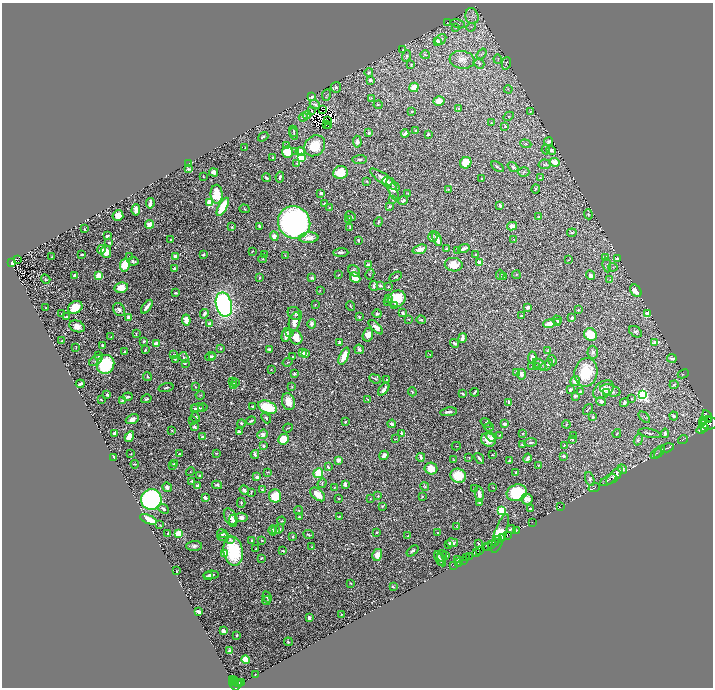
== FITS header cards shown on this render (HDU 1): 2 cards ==
NAXIS1  =                 1421
NAXIS2  =                 1371

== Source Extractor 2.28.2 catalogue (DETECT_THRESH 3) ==
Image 1421 x 1371 px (HDU 1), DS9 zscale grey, zoomed out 1/2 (1 PNG px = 2 x 2 image px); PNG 715 x 690 px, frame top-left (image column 1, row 1370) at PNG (2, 3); each listed source drawn as its Kron ellipse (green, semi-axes under 4 px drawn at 4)
Background 0.332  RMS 0.0066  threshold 0.0199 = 3 sigma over >= 5 px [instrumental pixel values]
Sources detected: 897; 86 cannot appear on this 1/2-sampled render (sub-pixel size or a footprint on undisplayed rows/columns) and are neither listed nor drawn; of the other 811, the 500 brightest by FLUX_AUTO listed and drawn (311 fainter detections omitted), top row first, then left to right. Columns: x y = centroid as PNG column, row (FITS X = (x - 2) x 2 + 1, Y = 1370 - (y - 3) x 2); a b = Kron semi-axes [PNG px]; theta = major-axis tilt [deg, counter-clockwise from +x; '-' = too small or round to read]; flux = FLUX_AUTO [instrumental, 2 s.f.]
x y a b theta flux
472 16 8 6 -74 6
447 23 3 2 - 1
458 24 7 3 -13 2.4
471 27 5 3 - 1.6
456 28 3 3 - 1.3
441 40 6 4 49 4.1
438 41 4 4 - 4.6
403 49 4 2 - 1.4
481 54 6 3 53 1.6
425 55 5 3 - 1.6
407 56 6 3 72 2.5
498 59 5 2 - 1.2
462 60 12 9 -8 8.8
479 63 5 4 - 2.5
506 63 6 3 77 1.7
411 65 4 2 - 1.1
369 72 4 3 - 3.4
370 80 3 3 - 10
336 87 5 5 - 3
414 87 5 4 - 16
508 89 4 2 - 1.1
326 95 6 3 79 2.1
312 97 3 2 - 4.5
371 98 4 3 - 1
439 101 5 4 - 12
315 104 5 2 - 2.9
378 105 4 3 - 1.3
323 109 2 1 - 2.5
459 109 3 2 - 2.2
312 111 4 1 - 1.1
412 111 2 2 - 1.6
530 111 4 3 - 1.7
307 115 4 3 - 1.7
509 116 5 3 - 1.4
303 117 4 3 - 4.9
327 121 2 1 - 1.4
491 123 3 2 - 1.4
326 124 2 2 - 3.1
328 126 2 1 - 2.4
505 126 4 4 - 2.2
416 130 3 3 - 1.4
293 131 6 3 -68 1.5
369 133 2 2 - 8.3
405 133 4 2 - 4.3
294 134 6 3 -76 2
428 134 3 2 - 2.1
263 137 6 2 38 2.6
357 142 6 4 -87 4.2
549 142 4 4 - 3.9
526 144 5 3 - 1.9
287 146 3 3 - 1.2
315 146 11 9 46 41
245 148 2 2 - 1.5
546 149 5 4 - 2.2
551 150 5 4 - 5.6
300 151 5 4 - 16
288 152 6 5 - 44
295 152 4 3 - 1.7
302 157 3 3 - 140
273 158 4 2 - 3.5
360 160 7 3 6 2.7
555 162 5 4 - 21
297 163 3 3 - 1.8
466 163 6 5 - 26
188 164 4 3 - 8.8
545 164 6 5 - 4.3
497 167 7 2 -35 2.4
513 167 6 3 -39 3.5
188 169 4 3 - 2.2
214 172 4 4 - 7.3
340 172 7 6 - 44
524 172 5 4 - 2.6
203 176 3 2 - 1.1
280 177 5 2 - 3.8
266 178 4 2 - 2.9
540 178 2 2 - 1.2
385 179 18 5 -34 20
482 179 2 2 - 1.7
367 181 2 2 - 2
387 182 5 4 - 6.3
392 189 12 4 -69 14
448 189 2 2 - 1.2
535 189 5 3 - 1.7
321 193 3 2 - 1.8
408 193 3 3 - 1.2
217 194 9 6 -89 45
393 200 3 2 - 1.1
403 200 5 3 - 4.1
150 203 5 2 - 8
210 203 3 3 - 120
324 203 3 2 - 1.1
500 205 3 2 - 2.9
390 206 3 3 - 3.1
223 207 10 4 62 57
329 208 4 3 - 1.1
244 209 5 4 - 1.5
136 210 5 4 - 7.8
588 214 5 4 - 2.1
118 216 5 5 - 15
351 216 5 3 - 2.1
539 217 4 3 - 2.1
349 219 2 2 - 2.5
294 222 16 15 - 560
378 222 5 2 - 1.9
149 224 4 4 - 15
259 226 3 2 - 2.8
512 226 5 3 - 12
232 227 4 3 - 1.3
350 227 3 2 - 2.6
84 229 3 2 - 1.6
572 233 4 3 - 2.5
107 236 3 2 - 4.7
274 236 5 4 - 7
433 237 5 4 - 1.9
309 238 9 5 5 11
171 239 2 2 - 2.7
437 239 7 3 -71 15
358 240 2 2 - 3.1
514 240 3 3 - 1.2
109 243 4 3 - 2.7
446 248 3 2 - 2.4
420 249 7 4 18 13
464 249 6 2 17 7.4
101 250 4 3 - 10
252 251 2 2 - 1.4
458 251 4 2 - 1.5
106 252 6 5 - 20
341 252 7 3 3 6.2
82 254 3 2 - 2
265 254 3 2 - 1
203 255 2 2 - 6
285 255 3 3 - 1.2
476 255 3 2 - 1.7
175 256 3 3 - 4.5
52 257 2 2 - 2
130 257 2 2 - 2.2
605 257 4 3 - 7.5
17 259 2 1 - 1.2
263 259 4 3 - 1.3
618 259 3 2 - 9
568 260 4 3 - 1.2
133 261 5 3 - 4.6
11 263 3 2 - 21
480 263 3 2 - 41
125 265 7 5 81 30
368 265 4 3 - 5.4
454 265 9 7 -10 18
607 265 7 3 -82 2.2
613 267 5 3 - 1.3
175 268 3 2 - 5.7
354 271 6 5 - 4.1
370 274 5 4 - 1.7
75 275 3 2 - 13
99 275 3 3 - 71
339 275 2 2 - 1.4
500 275 5 2 - 1.4
516 275 4 3 - 1.4
590 275 5 3 - 7.2
355 277 5 5 - 23
395 277 7 3 30 3.1
503 277 3 3 - 4.2
259 278 2 2 - 2.3
312 278 2 2 - 9.3
46 279 5 4 - 1.8
610 280 4 3 - 1.4
374 286 5 2 - 2.7
380 286 4 3 - 3.2
388 287 2 2 - 1.3
121 288 7 5 11 16
320 290 4 2 - 1
636 291 7 5 -50 17
175 293 3 2 - 1.6
388 298 4 3 - 1.3
397 299 9 7 37 52
388 301 3 3 - 2
315 304 2 2 - 1.3
224 305 12 8 -77 490
394 305 3 2 - 1.7
350 306 5 2 - 1.5
75 307 7 6 - 32
147 307 8 2 53 12
528 307 2 2 - 20
46 308 2 2 - 3.4
119 310 7 5 -57 4.5
578 310 3 3 - 1.9
403 313 2 2 - 11
62 314 2 2 - 1.5
204 314 5 3 - 3.9
295 314 8 6 -39 4.6
377 314 4 3 - 2.9
647 314 4 3 - 14
521 316 2 2 - 2.6
67 317 3 2 - 5.2
128 317 3 3 - 6.4
359 317 2 2 - 1.9
572 318 4 4 - 3.6
409 319 2 2 - 1.6
186 320 5 3 - 17
421 320 5 3 - 2.5
557 320 5 2 - 3.4
294 322 10 5 75 11
558 322 2 2 - 1
210 324 3 3 - 10
312 324 4 4 - 5.4
549 324 6 3 6 17
77 326 8 5 -23 11
376 327 9 4 -45 8.8
290 332 3 2 - 1.1
636 332 7 5 -34 3.2
136 333 4 3 - 1.2
590 334 6 6 - 41
286 335 7 4 77 7.2
368 335 7 5 74 12
111 337 2 2 - 1.1
296 337 7 6 - 18
462 338 5 2 - 8.1
62 341 2 2 - 1.2
144 341 4 3 - 2.5
339 342 2 2 - 4.4
655 342 4 2 - 12
455 343 4 2 - 4.5
156 344 3 3 - 22
102 345 3 3 - 2.9
76 347 3 2 - 1.4
220 348 3 2 - 2.3
269 349 3 3 - 2.5
359 349 5 4 - 3.8
145 350 2 2 - 5.2
125 351 3 2 - 1.9
548 351 4 3 - 2.1
593 352 6 5 - 4
302 353 4 2 - 4.6
305 354 3 3 - 15
430 354 2 2 - 1.1
173 355 4 2 - 1
99 356 3 3 - 2.4
210 356 5 3 - 4.5
344 356 9 4 66 23
184 357 5 3 - 2.4
213 357 3 2 - 1.3
292 357 2 2 - 1.3
532 358 6 4 83 6.6
672 358 5 3 - 4.5
175 359 3 2 - 2
96 360 8 3 33 2.5
552 360 5 3 - 3.8
288 362 5 2 - 1.1
185 363 3 2 - 1.7
105 364 9 8 - 140
539 364 7 4 -31 5.6
547 365 7 4 39 6.2
532 366 2 2 - 1
536 367 3 2 - 2.5
271 370 2 2 - 1.8
586 372 14 11 79 61
517 373 3 2 - 16
295 374 4 3 - 1.7
521 374 5 3 - 9.2
683 374 6 3 25 1.5
147 376 4 3 - 2.3
375 379 6 3 -22 2
387 380 3 2 - 1.3
232 381 4 3 - 2.6
575 381 5 4 - 13
235 383 3 3 - 1.9
80 384 4 2 - 4.9
674 385 4 3 - 3.2
233 386 2 2 - 32
195 387 3 3 - 1.6
292 387 3 3 - 1.4
166 388 7 3 16 2.1
384 389 7 3 51 8.2
570 389 4 3 - 5.1
603 390 11 8 36 15
610 390 10 5 -16 6.2
412 392 4 3 - 1.6
475 392 4 2 - 2.4
580 392 2 2 - 2.4
606 392 4 3 - 1.2
463 394 3 2 - 3.1
107 395 3 3 - 3.2
200 395 5 3 - 1.1
642 395 4 3 - 420
575 396 3 2 - 3.6
128 397 5 3 - 3.8
146 399 5 3 - 2.4
368 399 4 2 - 1.1
632 399 2 2 - 1.2
101 400 3 2 - 2.1
123 400 4 3 - 5.6
288 401 9 6 -75 16
601 401 5 4 - 3.8
509 402 3 3 - 6.3
624 403 4 3 - 4
252 406 3 3 - 2.2
267 407 9 6 -21 57
194 408 3 2 - 1.6
198 408 6 3 4 5.7
203 408 5 3 - 1.1
588 409 6 2 54 1.2
448 412 8 3 9 5.4
674 416 4 3 - 3.6
707 416 6 3 -58 1200
195 417 5 4 - 2.8
593 417 3 3 - 2
644 417 7 3 -44 1.9
266 418 6 3 -49 2.4
132 419 7 4 21 7.8
709 420 2 1 - 340
193 421 2 2 - 2.8
251 421 5 2 - 2.4
704 421 2 2 - 320
345 422 4 3 - 2
241 423 4 3 - 2.4
486 423 6 3 -38 1.9
703 423 2 1 - 270
709 423 8 6 3 4100
392 424 4 3 - 5.9
505 424 3 2 - 7.4
566 425 4 3 - 1.5
194 427 4 3 - 3
489 427 5 3 - 1.5
705 427 3 2 - 1600
288 428 5 2 - 1.7
702 428 6 3 39 6300
172 431 2 2 - 1.6
239 432 3 3 - 3.7
115 433 3 2 - 14
401 433 3 2 - 1.7
523 433 3 2 - 1.4
649 433 11 3 -11 3.4
665 433 4 3 - 4.3
263 434 5 4 - 6.7
617 434 4 2 - 1.1
499 435 3 2 - 1
574 435 4 3 - 1.2
129 437 6 4 60 23
202 437 3 2 - 3.2
491 437 5 4 - 3.1
283 439 5 5 - 33
395 439 4 2 - 1.1
573 439 4 3 - 1.9
683 439 5 2 - 1.3
488 440 8 6 -26 23
638 440 6 3 67 2.4
531 442 6 3 7 2.1
522 444 3 2 - 1.7
564 445 4 3 - 1.2
263 446 4 3 - 3
456 446 4 3 - 1.4
667 448 7 2 15 1.4
659 452 7 2 52 1.4
216 453 2 2 - 1.2
131 454 2 2 - 1.3
179 454 4 2 - 2.3
255 454 4 2 - 4.3
656 454 6 3 42 1.6
384 455 5 3 - 4.1
492 455 3 2 - 1
563 456 3 2 - 6.2
114 457 3 2 - 9.4
421 457 4 2 - 3.5
469 458 2 2 - 1.5
479 458 6 2 -52 4.5
527 458 5 2 - 7
338 460 3 3 - 12
454 460 3 2 - 1.1
509 461 3 2 - 2.4
135 464 4 2 - 1.6
174 464 3 3 - 3.5
539 465 4 2 - 1
172 466 3 2 - 1.3
328 467 4 2 - 2.3
431 469 6 6 - 22
622 469 5 4 - 4.4
191 472 5 3 - 1
267 472 3 2 - 1.3
516 472 3 2 - 1.6
318 473 5 4 - 39
200 475 3 2 - 2.9
458 476 8 7 - 36
615 476 11 5 46 12
257 477 3 3 - 8.7
590 479 7 4 -71 4.2
608 480 9 2 30 1.7
192 481 3 2 - 1.7
322 483 5 3 - 1.5
345 484 3 2 - 7.2
217 485 5 3 - 3.6
198 486 4 3 - 5.1
425 486 4 3 - 1.9
167 487 5 4 - 5.5
493 487 2 1 - 1
334 488 3 2 - 1.2
594 488 6 2 22 1.2
475 489 4 2 - 3.2
244 490 5 3 - 9.5
262 490 3 2 - 3.2
251 493 3 1 - 1.3
517 493 10 8 20 110
318 494 9 5 -40 15
479 494 7 3 -79 11
275 496 7 6 - 41
378 496 3 3 - 1.7
422 497 2 2 - 2
205 498 3 2 - 13
151 499 10 10 - 480
339 499 2 2 - 1.3
370 499 2 2 - 1.1
527 499 6 5 - 8.3
479 502 3 2 - 8.8
241 503 5 2 - 1.8
382 506 4 3 - 1.8
560 507 2 1 - 1.9
163 509 5 4 - 4.1
531 509 3 2 - 2.2
299 510 4 3 - 1.2
501 511 3 3 - 210
230 517 9 5 -64 8.9
241 517 6 4 -6 5.8
299 517 2 2 - 2.3
339 517 3 2 - 1.8
148 519 9 4 -23 41
233 521 6 4 89 6
281 521 4 3 - 1.2
532 522 2 1 - 14
160 525 3 2 - 1
457 527 4 4 - 1.3
279 529 5 4 - 2.4
511 529 4 2 - 4.1
276 530 2 2 - 9.7
273 531 5 4 - 7.4
517 531 4 1 - 50
377 532 3 2 - 2
168 533 2 2 - 3.8
179 533 4 3 - 45
438 533 2 2 - 1.9
222 534 5 3 - 3.8
500 534 20 6 71 97
309 535 5 2 - 1.4
507 535 2 2 - 340
293 536 3 2 - 1.7
408 536 2 2 - 1.4
223 537 6 2 14 1.4
502 538 2 1 - 32
230 540 4 3 - 2.5
262 540 3 2 - 1.1
499 540 3 1 - 180
252 541 4 2 - 2
495 542 2 1 - 140
452 543 6 3 -8 5.7
449 544 4 3 - 1.6
478 544 3 2 - 2.2
492 544 4 1 - 250
194 546 8 5 4 5
488 546 2 1 - 75
312 547 2 2 - 1.3
486 547 2 1 - 180
256 549 4 2 - 1.2
233 551 14 9 -79 79
283 551 4 2 - 2
412 551 7 3 38 3
479 551 2 1 - 440
477 552 2 1 - 29
225 554 4 3 - 20
377 555 6 4 76 15
446 555 4 2 - 2.9
442 556 6 4 82 3
469 556 2 1 - 33
261 558 3 2 - 1.2
439 558 8 3 -73 3.9
466 558 2 1 - 560
441 560 6 3 -66 1.8
457 560 3 2 - 3.7
463 560 2 1 - 89
459 562 3 1 - 41
454 565 4 1 - 24
177 571 2 2 - 1.1
211 575 7 3 6 3.8
208 576 4 2 - 2.4
351 583 3 2 - 1.2
393 587 3 3 - 1.7
267 597 5 2 - 2.3
266 601 4 3 - 1.1
199 612 3 2 - 11
341 614 2 2 - 1.7
309 618 2 2 - 14
223 631 2 2 - 25
237 635 3 2 - 1.6
288 642 4 3 - 1.2
229 650 3 2 - 1.7
245 660 4 4 - 66
255 675 2 2 - 1.2
233 680 4 3 - 160
235 680 2 1 - 61
234 682 3 1 - 110
238 682 2 2 - 110
242 682 3 2 - 260
239 683 2 2 - 150
234 685 6 2 -49 690
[311 fainter detections neither listed nor drawn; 86 sub-pixel or undisplayed-footprint detections neither listed nor drawn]